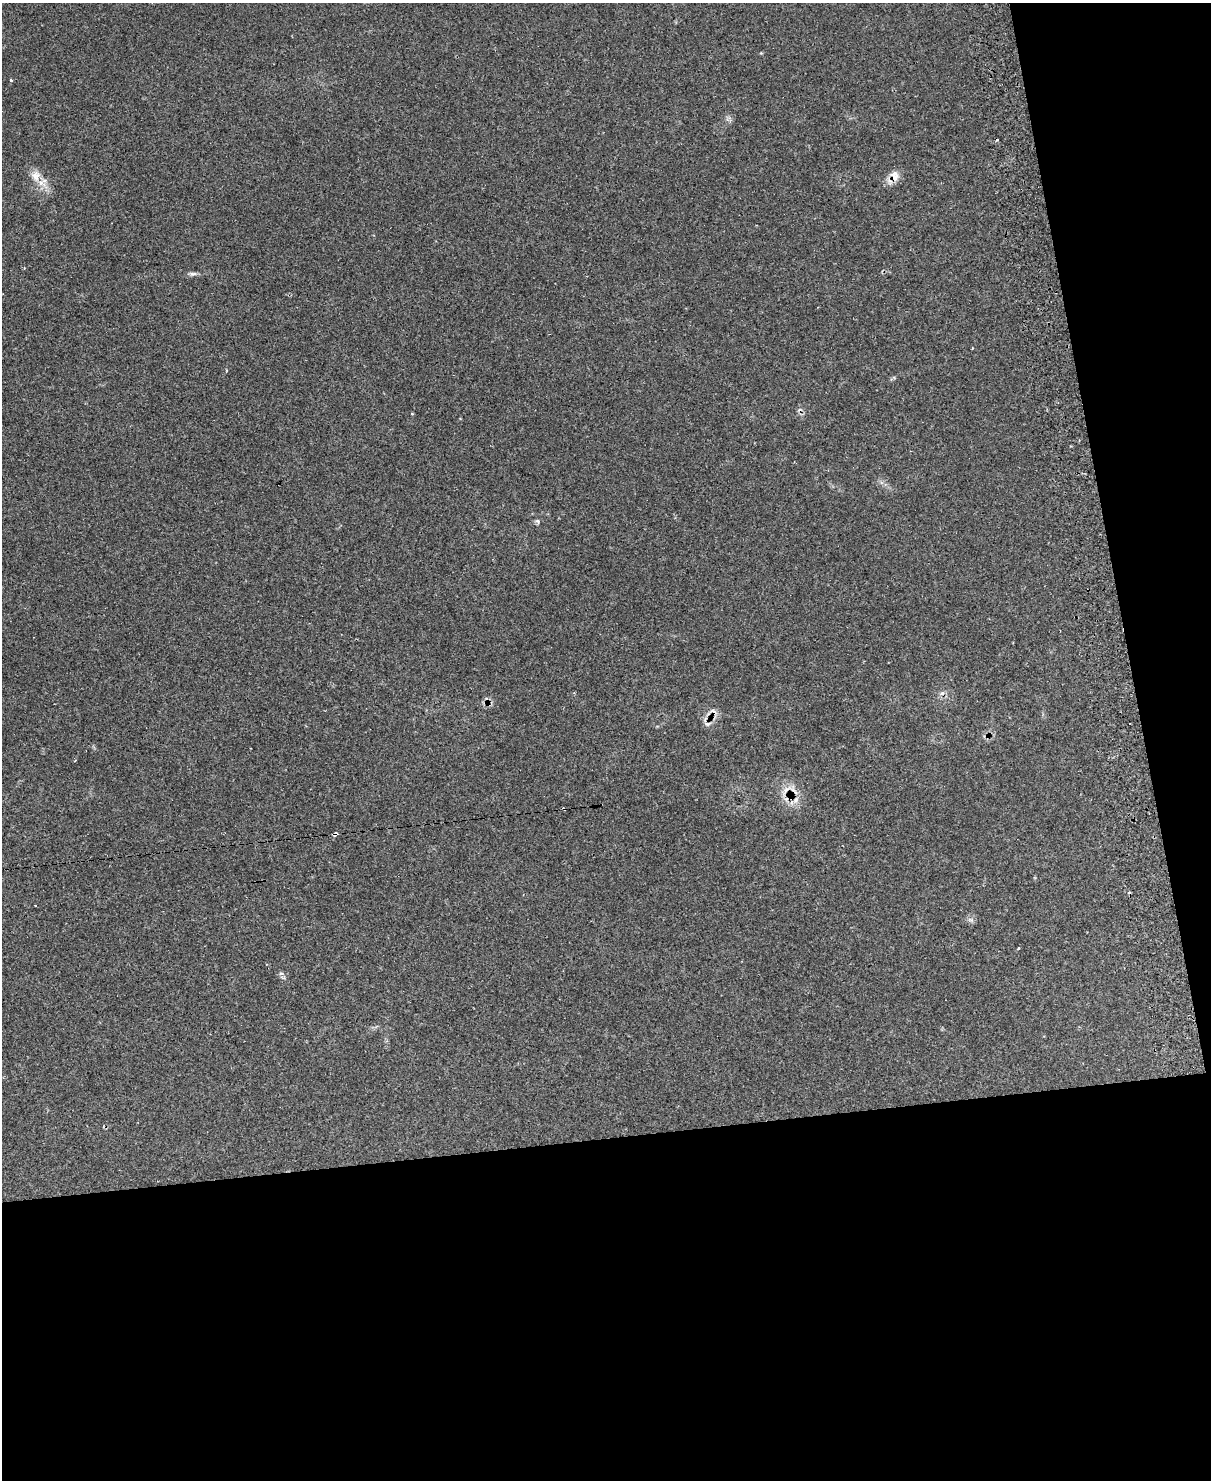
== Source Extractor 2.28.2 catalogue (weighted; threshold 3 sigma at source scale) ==
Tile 12 of 4 x 3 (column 4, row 3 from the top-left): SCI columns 3676-4884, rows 255-1732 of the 4884 x 4829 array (HDU 1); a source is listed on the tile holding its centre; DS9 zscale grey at full resolution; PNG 1213 x 1482 px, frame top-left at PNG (2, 3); no overlay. Shown black and unused: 29% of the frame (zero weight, under 2 of 3 exposures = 3% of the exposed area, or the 3 px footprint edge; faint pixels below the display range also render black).
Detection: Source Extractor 2.28.2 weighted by HDU 2 'WHT'; one run over the whole footprint, this tile lists its part. Background 0.145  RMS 0.0072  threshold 0.0325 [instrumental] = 3 sigma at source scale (4.5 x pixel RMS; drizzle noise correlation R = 1.50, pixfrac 1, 0.05/0.05 arcsec/px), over >= 5 px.
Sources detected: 20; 7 cosmic-ray / hot-pixel residue — not listed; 1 inside a brighter listed object's ellipse — not listed separately; the other 12 listed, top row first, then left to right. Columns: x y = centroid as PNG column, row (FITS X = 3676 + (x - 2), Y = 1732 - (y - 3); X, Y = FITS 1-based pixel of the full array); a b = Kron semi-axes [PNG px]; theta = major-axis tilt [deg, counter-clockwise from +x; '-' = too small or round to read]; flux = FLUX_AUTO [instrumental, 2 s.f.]
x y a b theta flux
11 80 4 3 - 0.84
36 176 15 13 82 8
894 177 11 8 89 8.2
193 274 11 5 4 2
412 414 3 2 - 1.5
538 521 8 5 -40 1.5
708 724 10 5 20 2.4
786 790 17 6 45 5.3
796 800 7 6 - 2.5
335 834 4 3 - 9.7
971 920 7 4 -18 1.5
1019 948 3 2 - 1.2
Overlapping masked pixels (flux is a lower limit): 3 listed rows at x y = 894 177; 786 790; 335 834